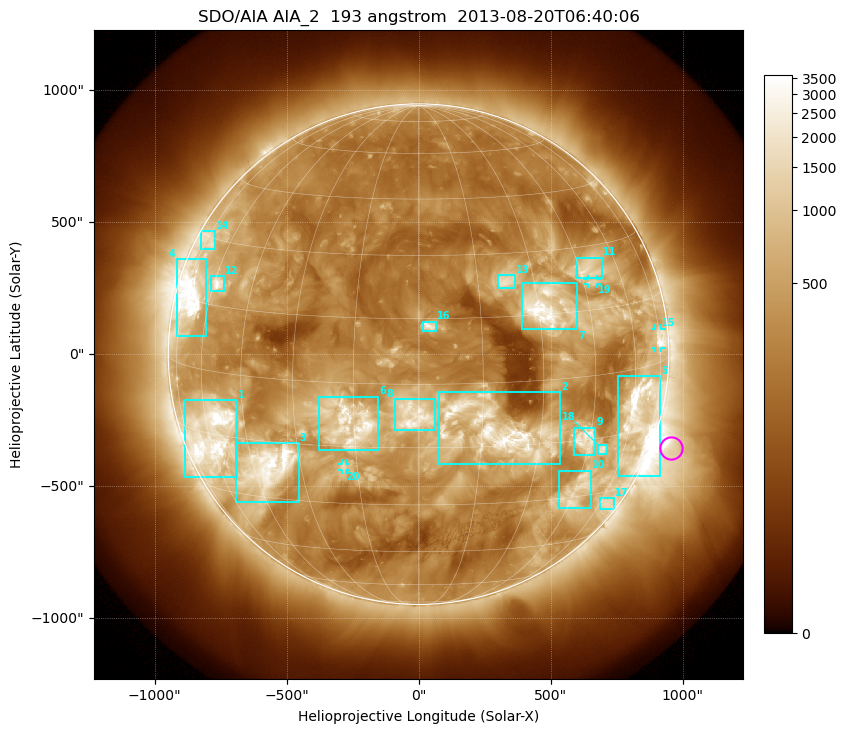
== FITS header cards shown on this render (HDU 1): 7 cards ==
TELESCOP= 'SDO/AIA'
INSTRUME= 'AIA_2'
WAVELNTH=                  193
WAVEUNIT= 'angstrom'
DATE-OBS= '2013-08-20T06:40:06.84'
CTYPE1  = 'HPLN-TAN'
CTYPE2  = 'HPLT-TAN'

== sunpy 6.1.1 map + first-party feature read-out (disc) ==
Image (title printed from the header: SDO/AIA AIA_2  193 angstrom  2013-08-20T06:40:06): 1024 x 1024 px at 2.4 arcsec/px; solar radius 948 arcsec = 395 px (full disc in frame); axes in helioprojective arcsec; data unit not stated in the header (colour bar unlabelled)
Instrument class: DISC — disc imager (sunpy class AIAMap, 193 A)
Bright regions (active regions / flare kernels): reference = the median radial profile (limb darkening/brightening removed); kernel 9 px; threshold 5 sigma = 844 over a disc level ~303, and >= 1.15x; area >= 12 px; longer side >= 9 px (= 22 arcsec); searched inside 0.97 R_sun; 20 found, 20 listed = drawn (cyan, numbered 1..; 3 of them under ~33 arcsec drawn as corner ticks so the feature stays visible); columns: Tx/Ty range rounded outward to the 5 arcsec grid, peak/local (2 s.f.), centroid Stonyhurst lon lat
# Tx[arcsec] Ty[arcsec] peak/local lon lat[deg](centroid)
1 -885..-685 -465..-175 13 -58 -15
2 75..535 -415..-145 13 +19 -11
3 -690..-450 -565..-335 15 -40 -22
4 -920..-805 70..360 14 -70 +16
5 755..915 -460..-85 13 +63 -11
6 -380..-150 -365..-160 10 -16 -9
7 390..600 90..270 13 +32 +17
8 -90..65 -285..-170 11 -1 -7
9 585..670 -385..-275 9.9 +44 -15
10 530..655 -585..-440 5.9 +46 -28
11 600..695 285..365 6.5 +48 +24
12 -790..-735 240..295 9.6 -58 +20
13 300..365 250..300 6.2 +22 +23
14 -825..-770 395..465 4.8 -73 +29
15 895..920 25..95 8.2 +74 +5
16 15..65 85..125 7.4 +3 +13
17 685..740 -585..-545 4.4 +64 -33
18 680..715 -380..-340 6.3 +50 -18
19 640..675 265..285 4.8 +48 +21
20 -290..-275 -440..-415 4.1 -18 -20
Off-limb structures (1.02-1.3 R_sun): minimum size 162 px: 2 found; the strongest spans PA ~215..290 deg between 1.02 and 1.3 R_sun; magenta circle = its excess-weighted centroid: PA ~250 deg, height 1.08 R_sun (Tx ~955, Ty ~-355 arcsec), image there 4.3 x the reference